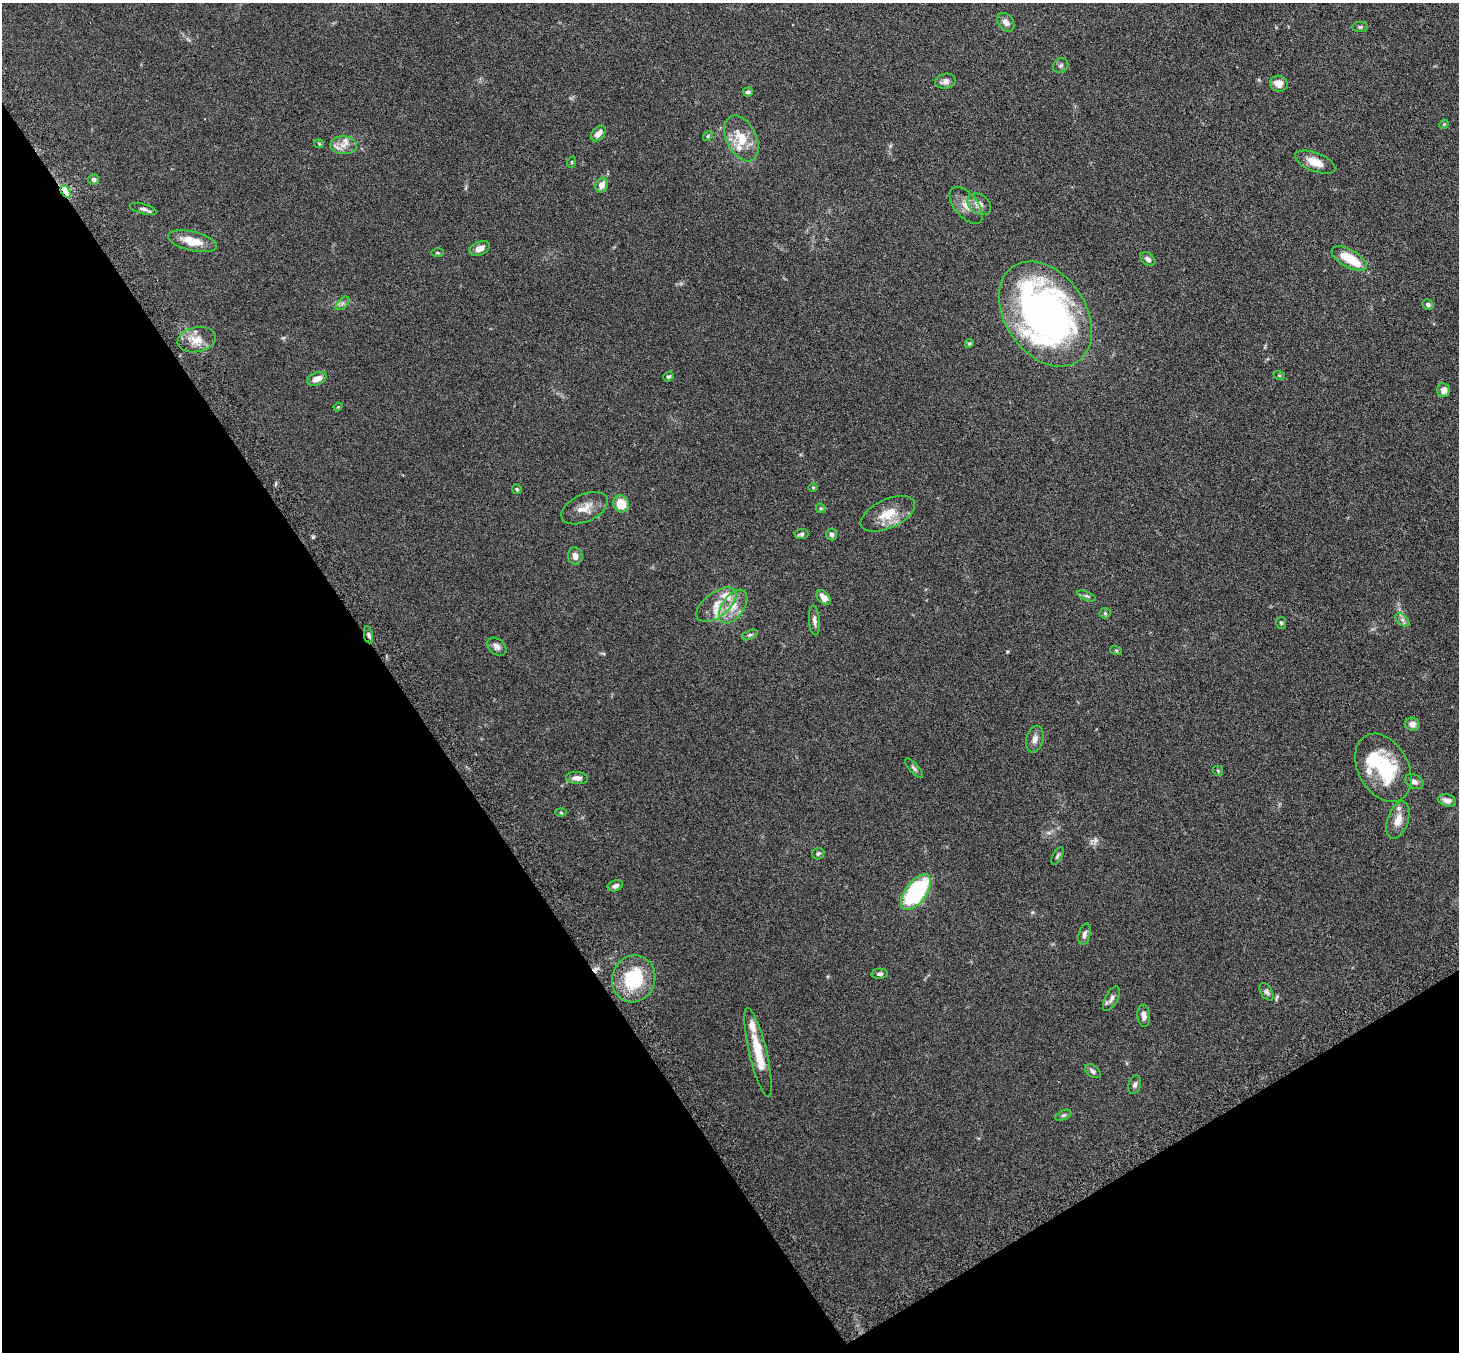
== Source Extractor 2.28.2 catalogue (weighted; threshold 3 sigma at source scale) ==
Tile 14 of 4 x 4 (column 2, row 4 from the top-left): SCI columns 1509-2965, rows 189-1538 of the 5929 x 5919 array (HDU 1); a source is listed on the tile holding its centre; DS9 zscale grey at full resolution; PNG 1461 x 1354 px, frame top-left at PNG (2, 3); each listed source drawn as its Kron ellipse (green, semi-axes under 4 px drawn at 4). Shown black and unused: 33% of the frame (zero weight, under 3 of 6 exposures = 4% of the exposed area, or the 3 px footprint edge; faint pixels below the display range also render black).
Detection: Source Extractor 2.28.2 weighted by HDU 2 'WHT'; one run over the whole footprint, this tile lists its part. Background 0.12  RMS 0.0045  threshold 0.0185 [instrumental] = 3 sigma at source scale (4.09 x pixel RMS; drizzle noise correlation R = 1.36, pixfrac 0.8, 0.05/0.05 arcsec/px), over >= 5 px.
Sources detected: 90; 1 too faint to see at this stretch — neither listed nor drawn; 9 inside a brighter listed object's ellipse — not listed separately; the other 80 listed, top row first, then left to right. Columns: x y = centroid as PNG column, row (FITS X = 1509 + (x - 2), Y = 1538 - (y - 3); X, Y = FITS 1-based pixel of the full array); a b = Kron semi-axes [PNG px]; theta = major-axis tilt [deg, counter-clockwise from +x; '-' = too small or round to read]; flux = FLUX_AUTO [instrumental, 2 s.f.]
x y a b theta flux
1006 22 10 7 -52 1.9
1360 27 8 5 1 0.8
1061 65 8 7 - 0.98
945 81 10 7 11 2.2
1279 84 9 8 - 3.1
748 92 5 4 - 1
1444 124 5 4 - 0.41
598 134 9 6 48 2.7
708 136 5 4 - 0.49
742 138 24 14 -64 9.1
319 144 4 4 - 0.39
344 145 13 9 -3 3.5
572 162 6 3 71 0.36
1315 162 21 9 -21 5.4
93 180 5 5 - 1.2
601 185 8 6 67 2.9
66 192 6 4 -55 25
979 204 13 9 -37 2.9
966 205 22 11 -50 4.7
143 209 14 5 -16 1.4
193 241 25 9 -13 7.8
480 248 11 6 25 2.4
438 253 6 3 -1 0.42
1148 259 8 5 -36 1.6
1349 259 20 9 -30 9.8
342 303 8 5 45 1.1
1428 305 6 5 - 0.96
1045 314 57 40 -55 170
197 340 19 12 11 5.8
969 343 4 4 - 0.51
1279 375 6 3 -19 0.36
668 377 6 4 38 0.65
317 379 10 6 23 3.4
1444 390 7 6 - 2.4
338 407 4 3 - 0.35
813 487 5 3 - 0.32
517 489 5 4 - 0.52
621 504 8 8 - 7.6
585 508 25 14 24 5.4
821 508 5 4 - 0.48
888 514 29 14 25 8.7
801 534 7 5 4 0.77
832 534 6 5 - 1.1
575 556 9 7 -79 2.4
1086 596 10 4 -22 0.79
824 598 8 5 -49 3.2
716 605 23 12 37 6.4
733 607 19 11 54 5.9
1105 613 5 5 - 0.59
814 620 15 5 -85 1.5
1402 620 8 5 -45 1.3
1281 623 6 5 - 0.64
368 635 9 4 -80 0.94
750 635 8 4 24 0.75
497 647 11 7 -39 1.7
1116 650 6 4 -19 0.46
1412 724 7 6 - 2.3
1035 739 14 8 75 2.3
914 768 12 5 -48 1
1383 768 36 25 -61 27
1218 771 5 5 - 0.52
577 778 11 6 -4 2.3
1414 782 10 7 -26 1.5
1447 800 9 6 -13 2.2
561 813 5 3 - 0.42
1398 820 19 10 72 4.6
818 854 6 5 - 0.84
1057 856 9 4 61 0.78
615 886 8 5 21 1.4
916 892 21 10 53 44
1084 934 11 6 76 1.4
880 974 8 5 4 1.1
634 979 24 21 72 25
1267 992 10 5 -57 1.1
1111 999 14 6 62 1.7
1144 1016 11 6 -84 2
758 1052 46 8 -77 11
1093 1071 9 5 -38 1.1
1135 1085 9 6 72 1.1
1063 1115 8 4 25 0.8
Overlapping masked pixels (flux is a lower limit): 3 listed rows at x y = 66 192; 368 635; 634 979